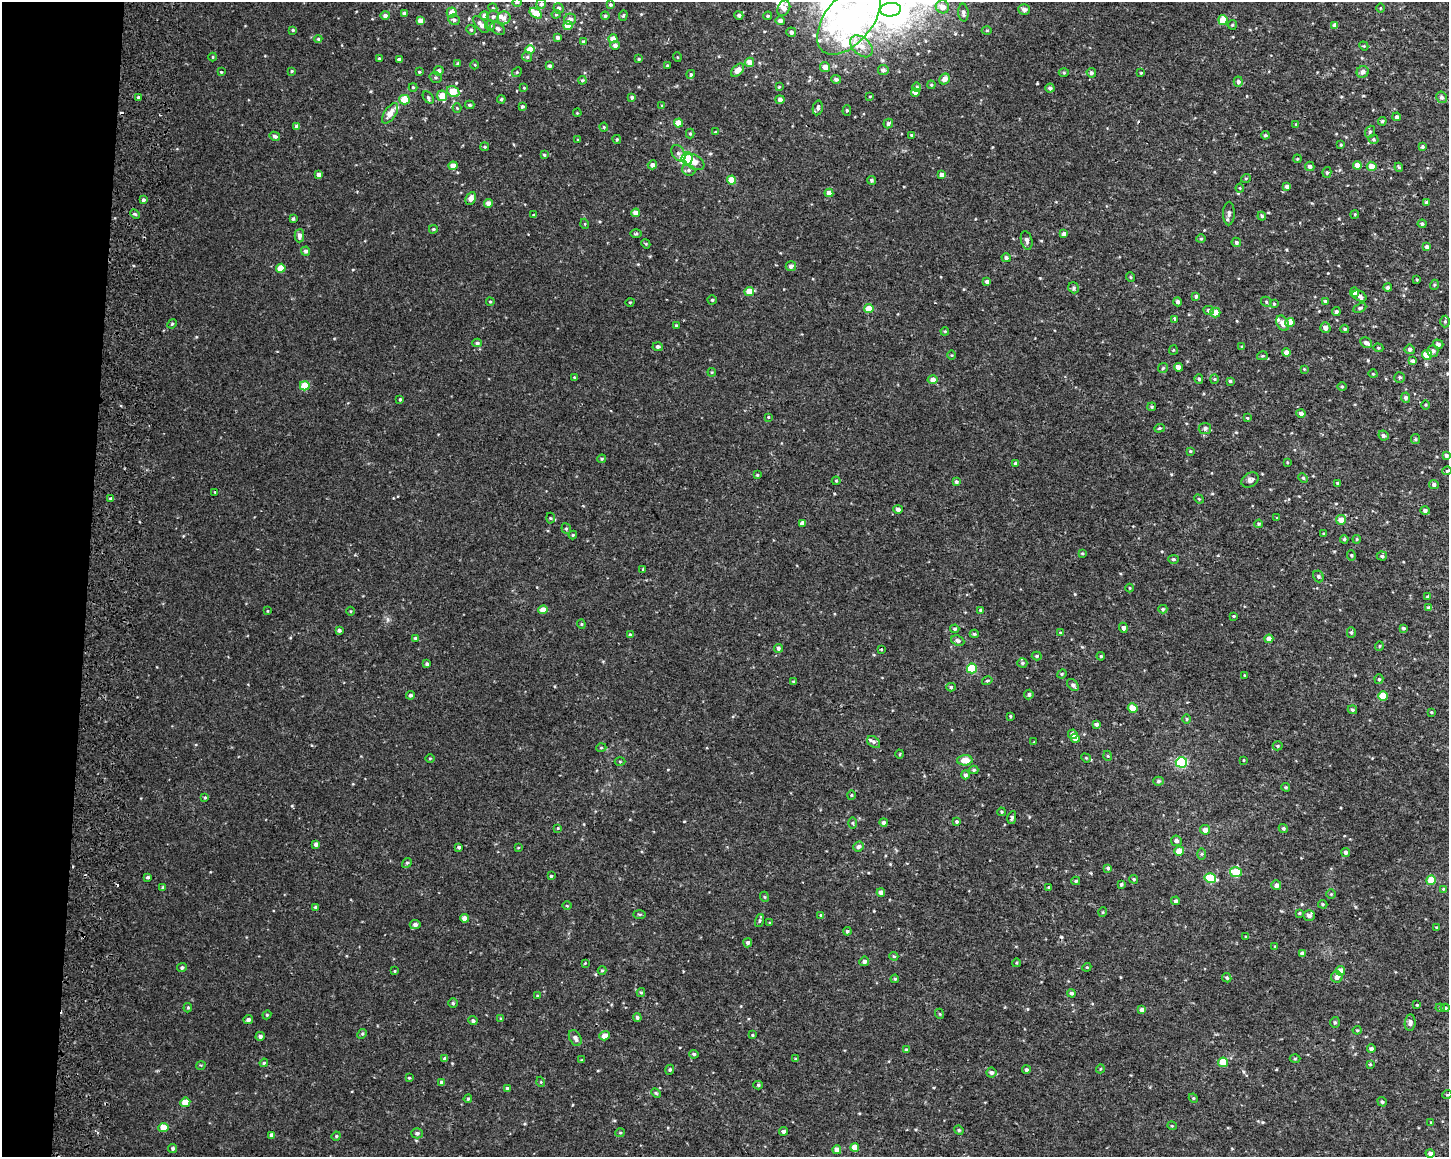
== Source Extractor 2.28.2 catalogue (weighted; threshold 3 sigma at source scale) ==
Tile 7 of 3 x 4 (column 1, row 3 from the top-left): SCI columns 286-1732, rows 1171-2325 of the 4966 x 4641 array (HDU 1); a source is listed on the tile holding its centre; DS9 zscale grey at full resolution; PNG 1451 x 1159 px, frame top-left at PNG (2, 2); each listed source drawn as its Kron ellipse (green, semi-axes under 4 px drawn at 4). Shown black and unused: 6% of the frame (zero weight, under 2 of 3 exposures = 3% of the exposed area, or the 3 px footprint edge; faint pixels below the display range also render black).
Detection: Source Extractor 2.28.2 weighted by HDU 2 'WHT'; one run over the whole footprint, this tile lists its part. Background 0.00432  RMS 0.0027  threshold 0.0121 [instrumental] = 3 sigma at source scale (4.5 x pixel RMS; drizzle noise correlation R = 1.50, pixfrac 1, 0.0396/0.0396 arcsec/px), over >= 5 px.
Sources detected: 479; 6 inside a brighter object's white glare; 3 cosmic-ray / hot-pixel residue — neither listed nor drawn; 9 inside a brighter listed object's ellipse — not listed separately; the other 461 listed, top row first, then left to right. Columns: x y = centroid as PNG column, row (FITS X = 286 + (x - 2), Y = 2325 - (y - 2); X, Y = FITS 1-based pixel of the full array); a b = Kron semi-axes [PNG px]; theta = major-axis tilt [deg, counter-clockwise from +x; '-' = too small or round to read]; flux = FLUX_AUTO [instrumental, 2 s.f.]
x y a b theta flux
517 2 5 3 - 0.26
541 4 5 5 - 0.79
610 4 4 4 - 0.4
942 7 7 6 - 2.1
493 8 4 3 - 0.25
559 8 5 5 - 0.73
784 8 8 6 64 2
1380 8 5 3 - 0.24
1024 9 6 5 - 0.93
891 10 10 7 5 23
452 12 5 5 - 1.9
404 13 4 3 - 0.74
536 13 7 4 -35 4
963 13 9 5 -86 0.83
556 14 4 4 - 0.3
385 15 4 4 - 0.91
623 15 5 4 - 0.33
739 15 4 4 - 0.64
485 16 4 4 - 1.3
605 16 4 4 - 0.43
768 16 4 3 - 0.31
493 17 6 5 - 0.65
504 18 6 6 - 0.98
570 19 6 5 - 1.3
849 19 41 23 51 130
454 20 6 5 - 0.61
1223 20 5 4 - 4.5
420 21 4 4 - 1.9
780 21 5 4 - 1
481 24 10 5 -49 1.4
568 25 4 4 - 3.8
1232 25 5 4 - 0.31
1335 25 4 4 - 1
490 26 5 5 - 0.4
497 29 8 5 -36 0.78
293 30 3 3 - 0.3
471 30 5 4 - 0.34
987 30 5 3 - 0.25
791 32 5 4 - 0.9
558 37 3 3 - 0.78
318 39 4 4 - 0.36
613 39 4 4 - 2.5
583 42 4 4 - 0.39
615 45 4 4 - 0.93
861 46 13 8 -43 2.6
1364 46 5 3 - 0.26
530 49 4 4 - 3.2
213 57 4 4 - 0.28
527 57 5 4 - 0.39
677 57 5 3 - 0.23
379 58 3 3 - 0.27
639 59 3 3 - 0.29
399 60 4 3 - 1
750 62 4 4 - 2.5
458 64 4 3 - 0.53
475 65 4 3 - 0.18
550 66 3 3 - 0.57
667 66 3 3 - 0.29
825 67 5 5 - 1.8
738 70 8 5 46 2.3
883 70 5 5 - 0.8
292 71 4 3 - 0.26
439 71 5 4 - 0.76
221 72 3 3 - 0.21
419 72 4 3 - 0.24
517 72 5 4 - 0.31
1363 72 6 5 - 1.1
1064 73 5 3 - 0.3
1091 73 5 4 - 0.6
1141 73 4 3 - 0.27
691 74 4 4 - 0.48
436 77 6 5 - 0.42
836 79 5 4 - 0.59
944 79 6 5 - 1.6
582 80 4 4 - 0.3
1238 82 5 4 - 0.54
931 85 4 4 - 0.27
413 87 4 4 - 0.28
779 87 4 4 - 0.28
917 87 4 4 - 0.31
524 88 4 2 - 0.18
1050 88 4 4 - 0.74
453 91 6 5 - 4.7
915 93 4 4 - 1.1
442 96 5 5 - 3.1
870 96 3 2 - 0.18
138 97 3 3 - 0.7
428 97 7 4 -53 0.56
632 97 4 4 - 0.53
1442 97 6 5 - 0.69
501 99 4 4 - 0.37
405 100 5 5 - 6.9
780 100 4 4 - 0.92
470 105 5 3 - 0.43
662 106 4 3 - 0.31
522 107 4 3 - 0.37
457 108 4 4 - 0.26
818 108 7 5 79 0.68
847 110 5 4 - 0.35
390 113 12 5 56 2.5
577 113 4 3 - 0.24
1397 117 4 4 - 0.52
1382 121 4 4 - 0.41
678 123 4 4 - 3.1
888 124 5 4 - 0.64
1296 124 3 3 - 0.17
297 126 4 4 - 0.78
604 127 4 4 - 0.29
715 132 3 3 - 0.2
1370 132 6 4 69 0.44
690 133 5 4 - 0.31
911 135 4 3 - 0.27
1265 135 4 3 - 0.36
275 136 5 4 - 0.72
617 139 4 3 - 0.34
1373 139 5 4 - 0.36
578 140 4 2 - 0.22
1341 145 4 3 - 0.31
485 147 4 3 - 0.32
1422 147 4 3 - 0.49
678 153 9 6 -55 0.7
544 155 4 3 - 0.31
687 158 6 5 - 3.7
1297 159 4 3 - 0.25
694 162 11 7 -31 2.8
652 165 5 4 - 1.2
1357 165 4 4 - 2.5
453 166 4 4 - 2.2
1310 166 4 4 - 0.74
1372 166 5 5 - 2.2
1399 167 4 4 - 0.31
689 170 7 5 -21 0.58
1327 172 5 4 - 0.41
319 175 4 4 - 1.3
942 175 4 4 - 1.6
1246 178 5 3 - 0.25
731 180 4 4 - 4.1
871 180 4 4 - 0.46
1287 187 4 3 - 0.91
1240 188 4 4 - 0.26
829 193 4 4 - 1.6
471 198 7 5 63 1.5
143 200 3 3 - 0.67
489 203 4 4 - 1.5
1426 203 4 3 - 0.59
636 213 4 4 - 2.3
135 214 5 3 - 0.36
1229 214 12 6 89 0.79
1355 214 4 3 - 0.24
534 215 3 3 - 0.31
1262 216 4 4 - 0.35
293 219 4 3 - 0.43
585 224 5 3 - 0.24
1422 224 4 4 - 0.43
433 229 4 3 - 0.34
636 234 6 4 1 0.29
1064 234 4 4 - 1.1
299 236 7 5 89 1.1
1201 239 4 4 - 0.32
1027 240 9 5 -76 0.87
1236 242 5 4 - 0.48
646 244 5 3 - 0.25
1427 247 4 4 - 0.67
306 251 4 4 - 0.76
1006 258 4 4 - 0.67
791 266 5 5 - 0.85
281 268 4 4 - 4.3
1130 277 5 3 - 0.28
1417 279 4 3 - 0.22
987 282 4 4 - 0.75
1434 285 5 3 - 0.22
1074 288 6 5 - 0.49
1388 288 4 4 - 0.77
749 291 5 4 - 4
1354 292 5 4 - 1.3
1196 296 4 4 - 0.57
1359 296 7 5 -26 0.76
712 300 4 4 - 0.34
1325 301 3 3 - 0.34
490 302 4 3 - 0.31
630 302 5 3 - 0.21
1178 302 4 4 - 0.56
1266 302 5 4 - 0.37
1274 304 4 3 - 0.32
1360 308 7 4 25 0.38
869 309 4 4 - 4.3
1209 310 5 4 - 0.71
1215 312 5 5 - 2.3
1336 312 4 4 - 0.56
1175 319 3 3 - 0.4
1445 321 6 5 - 0.41
1290 322 4 4 - 3.4
1282 323 8 5 -61 1.7
172 324 5 4 - 0.35
676 325 4 3 - 0.31
1325 328 5 5 - 1
1345 329 4 3 - 0.37
945 331 4 3 - 0.24
477 343 5 4 - 0.53
1366 343 6 5 - 0.73
1438 344 5 4 - 0.73
658 347 5 4 - 0.66
1242 347 4 3 - 0.31
1378 348 5 4 - 0.33
1410 349 5 5 - 0.74
1173 350 5 4 - 0.27
1433 351 6 5 - 0.74
1286 353 4 4 - 1.8
951 355 4 3 - 0.22
1427 355 5 5 - 3.9
1262 356 5 4 - 0.3
1413 361 4 4 - 0.89
1178 367 4 4 - 1.5
1163 368 5 4 - 0.36
1304 369 3 3 - 0.21
712 372 4 3 - 0.24
1373 374 4 3 - 0.21
574 377 4 3 - 0.24
1400 377 5 5 - 0.49
1199 379 5 4 - 0.5
1214 379 4 4 - 0.28
933 380 5 4 - 1.6
1230 381 4 3 - 0.38
305 386 5 4 - 5.3
1342 387 5 3 - 0.29
1406 398 5 4 - 0.79
400 399 3 3 - 0.29
1426 405 4 3 - 0.26
1152 407 4 3 - 0.34
1301 413 4 4 - 0.91
768 417 3 3 - 0.21
1247 418 4 3 - 0.27
1159 428 5 4 - 0.39
1205 428 6 5 - 0.73
1383 436 5 5 - 0.6
1415 439 5 4 - 0.34
1190 451 4 4 - 0.27
1446 455 3 3 - 0.51
602 459 4 3 - 0.32
1287 462 4 2 - 0.19
1015 463 4 4 - 0.43
1447 471 4 4 - 0.32
757 475 3 3 - 0.27
1303 478 5 4 - 0.35
1250 480 9 7 32 0.97
836 481 4 4 - 0.26
956 482 4 4 - 0.53
1337 483 4 3 - 0.29
1434 485 5 4 - 0.66
215 492 3 3 - 0.2
110 498 3 2 - 0.28
1199 499 5 4 - 0.29
898 509 4 4 - 0.8
1425 511 4 4 - 0.63
551 518 5 3 - 0.26
1277 518 3 3 - 0.19
1341 520 5 5 - 2.4
802 523 4 4 - 1.3
1259 524 4 3 - 0.29
566 529 5 4 - 0.42
1324 534 4 2 - 0.23
573 535 4 4 - 0.27
1344 539 4 4 - 0.36
1357 539 4 4 - 0.26
1082 553 4 3 - 0.27
1351 555 5 4 - 0.31
1382 556 5 4 - 0.5
1173 559 5 4 - 0.39
643 569 3 3 - 0.22
1318 576 6 5 - 0.49
1130 588 4 3 - 0.22
1428 597 3 3 - 0.37
1429 608 4 4 - 0.7
1163 609 4 4 - 0.4
543 610 4 4 - 2.5
980 610 3 3 - 0.29
267 611 3 2 - 0.16
351 611 4 3 - 0.22
1234 616 3 3 - 0.26
581 624 4 4 - 0.3
1123 628 5 4 - 0.75
1403 628 4 3 - 0.42
955 629 4 4 - 0.41
339 630 4 3 - 0.59
1351 632 5 4 - 0.37
1060 633 4 4 - 0.25
974 634 4 4 - 0.39
630 635 4 4 - 0.51
415 638 4 4 - 0.34
1269 639 4 4 - 2
958 641 6 5 - 0.7
1379 646 4 3 - 0.21
778 648 4 4 - 0.64
881 649 3 2 - 0.3
1037 656 5 4 - 0.38
1101 656 4 3 - 0.28
1022 663 5 4 - 0.37
427 664 4 3 - 0.67
972 668 5 5 - 11
1062 674 5 4 - 0.3
1244 675 3 2 - 0.17
1379 679 5 4 - 0.44
987 681 5 3 - 0.33
793 682 4 3 - 0.27
1073 685 7 4 -49 0.59
951 687 4 4 - 0.43
1029 694 5 4 - 0.57
410 695 4 4 - 0.48
1383 696 5 4 - 6.8
1133 708 5 4 - 2.6
1352 710 5 4 - 0.42
1431 712 3 3 - 0.25
1010 716 4 3 - 0.31
1187 719 5 3 - 0.27
1096 724 4 3 - 0.76
1073 734 5 4 - 1.1
1075 738 4 4 - 1
874 742 7 5 -40 0.63
1034 742 3 3 - 0.17
1278 746 5 4 - 0.34
601 748 5 3 - 0.23
900 754 4 3 - 0.23
1108 756 5 3 - 0.22
430 758 4 3 - 0.21
1086 758 5 4 - 0.29
965 760 7 5 2 3.6
1244 760 3 3 - 0.26
620 761 5 3 - 0.23
1181 762 6 5 - 20
974 770 4 4 - 0.37
965 775 4 4 - 0.65
1158 781 5 4 - 0.47
1286 787 4 3 - 0.31
851 795 4 4 - 0.31
205 797 4 4 - 0.31
1001 812 4 3 - 0.28
1012 818 6 4 78 0.48
884 822 4 4 - 0.79
957 822 4 4 - 0.37
853 823 5 3 - 0.29
558 828 4 3 - 0.23
1283 828 5 4 - 0.46
1205 830 5 4 - 1.6
1176 841 5 5 - 0.92
316 844 4 4 - 0.66
459 847 3 3 - 0.46
858 847 6 4 22 0.79
518 848 4 2 - 0.19
1179 851 5 4 - 3.1
1346 852 4 4 - 0.58
1202 854 6 4 89 0.33
407 863 5 4 - 0.41
1108 868 4 4 - 0.4
1236 872 6 5 - 7.7
551 876 4 4 - 0.29
148 877 4 3 - 0.39
1210 878 6 5 - 9.2
1134 879 4 3 - 0.32
1431 880 5 4 - 5.3
1076 881 4 3 - 0.35
1121 884 4 4 - 0.42
1276 885 5 5 - 1.1
1049 887 3 3 - 0.31
163 888 4 3 - 0.53
1443 889 4 3 - 0.22
881 892 4 4 - 1.3
1331 894 4 4 - 0.28
765 897 5 3 - 0.25
1176 901 4 4 - 0.57
1323 904 5 4 - 0.33
567 906 4 3 - 0.24
315 907 4 4 - 0.34
1103 912 5 3 - 0.24
1299 913 4 3 - 0.26
640 914 6 3 -1 0.29
821 915 4 4 - 0.48
1309 915 6 5 - 0.88
464 918 4 4 - 1.6
759 921 7 3 71 0.42
770 923 3 3 - 0.34
415 925 5 4 - 0.94
1436 927 4 2 - 0.21
847 931 4 4 - 0.47
1246 937 4 3 - 0.24
748 943 4 4 - 0.68
1275 946 3 2 - 0.16
1302 954 4 4 - 0.85
894 956 4 4 - 0.3
864 961 5 4 - 0.79
585 963 3 3 - 0.18
1016 963 4 3 - 0.25
1087 967 4 3 - 0.23
182 968 5 4 - 0.49
602 970 4 4 - 0.31
395 971 4 2 - 0.2
1340 971 5 4 - 2.4
1337 977 6 5 - 1.4
1227 978 5 4 - 0.42
895 979 4 3 - 0.31
641 992 4 4 - 0.32
1071 993 4 4 - 0.53
538 996 4 3 - 0.31
453 1003 4 4 - 0.37
1417 1005 3 3 - 0.23
188 1008 4 4 - 0.34
1440 1008 4 4 - 0.33
1445 1008 4 4 - 0.47
1142 1010 4 4 - 1.2
940 1014 5 3 - 0.25
267 1015 4 4 - 0.28
637 1018 4 4 - 0.49
501 1019 4 3 - 0.33
248 1020 5 4 - 0.74
473 1021 4 4 - 0.54
1335 1022 5 4 - 0.44
1410 1022 8 5 83 1
1357 1030 4 4 - 0.28
362 1034 5 4 - 0.31
752 1035 4 3 - 0.23
260 1036 5 4 - 0.66
604 1036 5 4 - 2.1
575 1038 9 5 -61 0.98
1371 1049 4 4 - 0.8
906 1050 4 4 - 0.47
694 1054 5 4 - 0.49
1295 1058 5 3 - 0.24
445 1059 4 3 - 0.77
795 1059 4 3 - 0.28
582 1060 4 3 - 0.24
1223 1062 5 4 - 5
264 1063 4 3 - 0.34
1370 1064 3 3 - 0.23
201 1065 5 3 - 0.24
1100 1069 4 3 - 0.21
670 1070 5 4 - 0.38
1026 1070 4 4 - 0.56
991 1072 5 5 - 0.72
409 1078 4 3 - 0.3
441 1082 4 4 - 0.35
541 1082 5 3 - 0.24
758 1085 5 4 - 0.4
507 1088 4 3 - 0.3
656 1093 5 3 - 0.29
1447 1095 5 3 - 0.23
1193 1098 5 3 - 0.25
468 1099 4 3 - 0.34
185 1102 5 4 - 3.5
1382 1102 5 4 - 0.45
1431 1122 3 3 - 0.21
1172 1126 4 4 - 0.28
163 1127 5 4 - 2.7
959 1130 5 4 - 0.37
783 1131 4 4 - 0.72
417 1133 5 5 - 0.57
620 1133 5 4 - 0.29
272 1135 4 4 - 0.76
336 1136 5 4 - 0.32
855 1147 4 4 - 2.6
173 1148 4 4 - 0.46
837 1150 4 4 - 1.7
1430 1153 4 4 - 1.2
Isophote crosses this tile's border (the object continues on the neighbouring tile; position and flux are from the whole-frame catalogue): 1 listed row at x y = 849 19